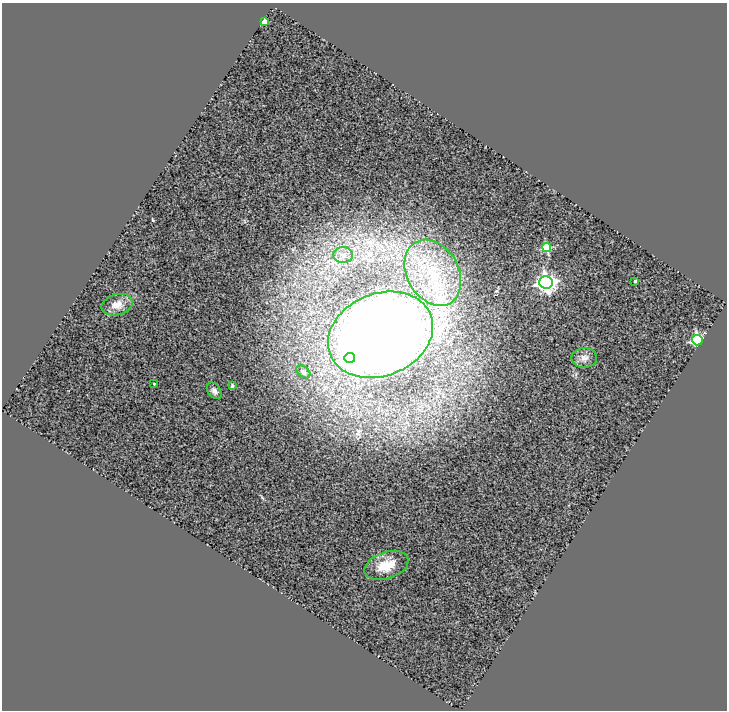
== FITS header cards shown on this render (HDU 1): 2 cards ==
NAXIS1  =                  725
NAXIS2  =                  708

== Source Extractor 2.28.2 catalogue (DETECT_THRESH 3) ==
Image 725 x 708 px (HDU 1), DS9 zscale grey, 1 PNG px = 1 image px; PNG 729 x 712 px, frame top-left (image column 1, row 708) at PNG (2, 3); each listed source drawn as its Kron ellipse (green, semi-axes under 4 px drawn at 4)
Background 0.864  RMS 0.24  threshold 0.717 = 3 sigma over >= 5 px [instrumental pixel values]
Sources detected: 16; all 16 listed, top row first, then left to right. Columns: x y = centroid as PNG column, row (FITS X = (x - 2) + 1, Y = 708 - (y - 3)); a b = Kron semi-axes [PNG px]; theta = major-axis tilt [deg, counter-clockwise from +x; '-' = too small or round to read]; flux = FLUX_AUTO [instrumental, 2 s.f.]
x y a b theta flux
264 22 4 4 - 320
547 247 4 4 - 840
343 255 10 8 1 100
433 273 35 26 -60 1200
635 281 3 3 - 28
546 282 6 6 - 8600
117 305 16 10 15 170
380 335 54 41 22 29000
697 340 5 5 - 3100
350 358 5 5 - 540
584 358 13 10 1 110
303 372 8 5 -39 35
154 384 3 2 - 11
232 386 4 3 - 20
214 391 9 6 -54 57
386 566 23 13 18 360